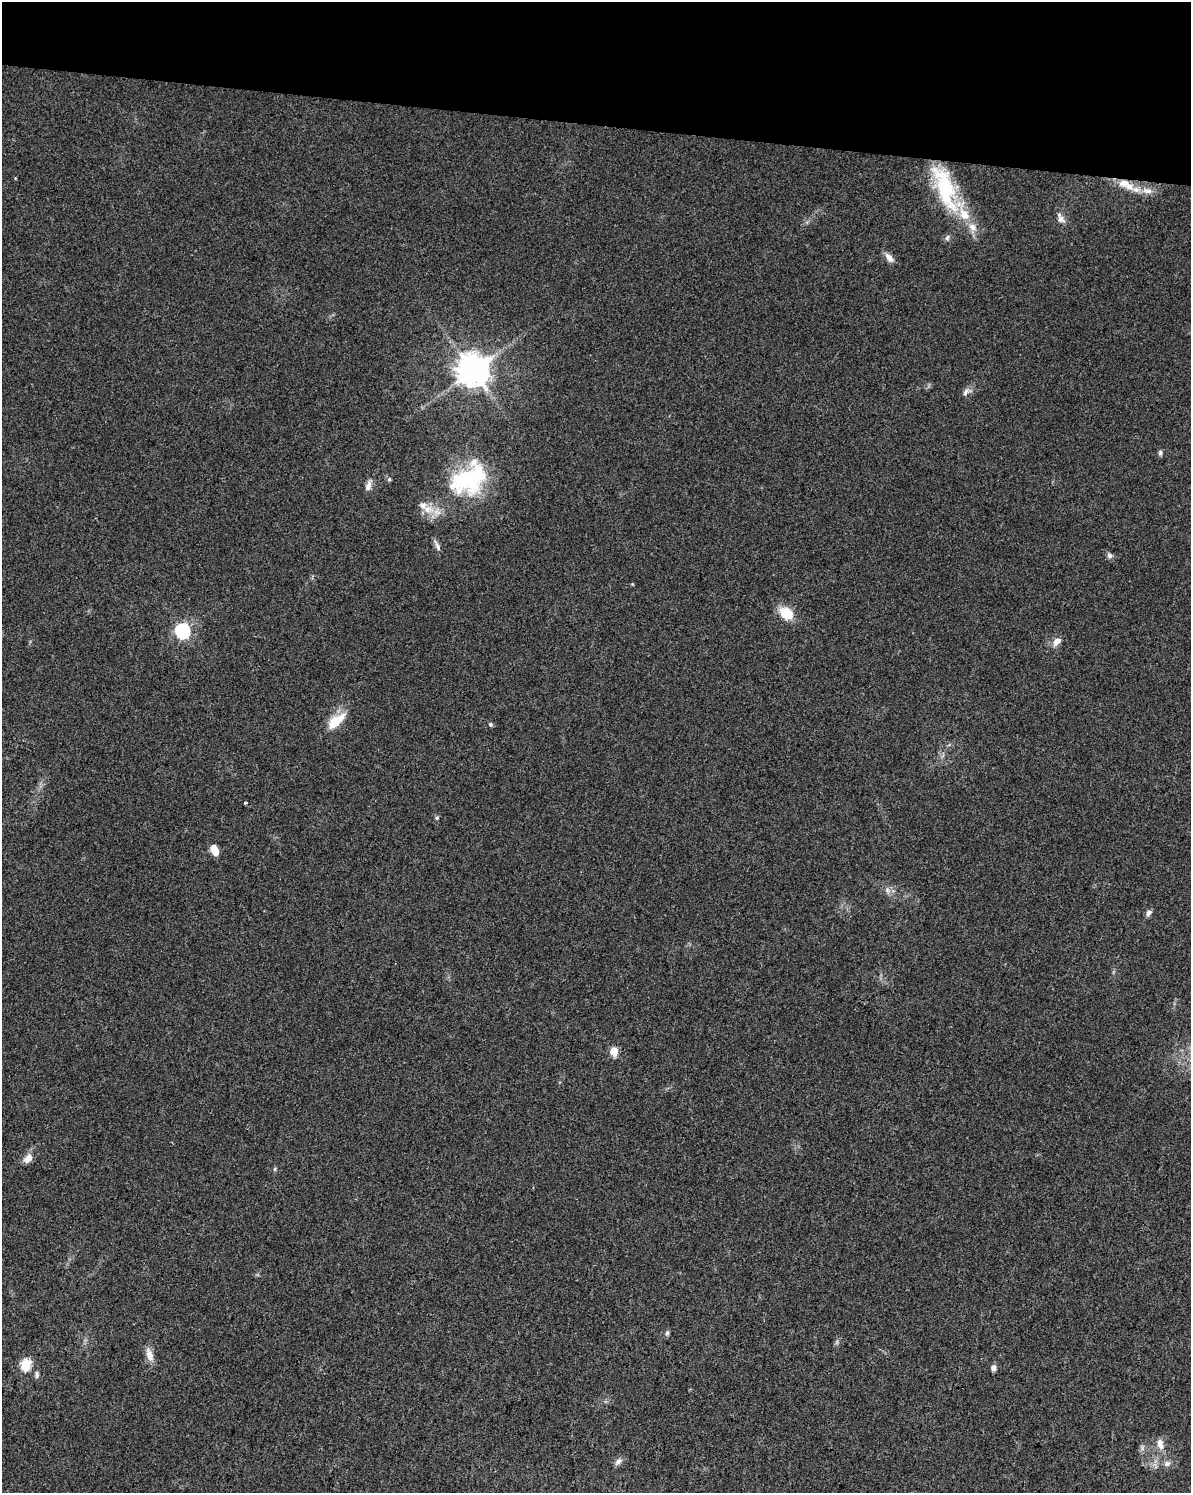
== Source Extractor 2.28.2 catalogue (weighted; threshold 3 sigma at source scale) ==
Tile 2 of 4 x 3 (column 2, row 1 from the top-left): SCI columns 1199-2387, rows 3266-4756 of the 4766 x 4982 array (HDU 1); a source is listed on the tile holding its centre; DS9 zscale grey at full resolution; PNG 1193 x 1495 px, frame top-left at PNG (2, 2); no overlay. Shown black and unused: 8% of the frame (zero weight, under 3 of 4 exposures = <1% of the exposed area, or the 3 px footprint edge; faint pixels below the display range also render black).
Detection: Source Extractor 2.28.2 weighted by HDU 2 'WHT'; one run over the whole footprint, this tile lists its part. Background 0.0281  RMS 0.0032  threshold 0.0146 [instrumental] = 3 sigma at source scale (4.5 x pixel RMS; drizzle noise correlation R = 1.50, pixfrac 1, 0.0396/0.0396 arcsec/px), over >= 5 px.
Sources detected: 44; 7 inside a brighter listed object's ellipse — not listed separately; the other 37 listed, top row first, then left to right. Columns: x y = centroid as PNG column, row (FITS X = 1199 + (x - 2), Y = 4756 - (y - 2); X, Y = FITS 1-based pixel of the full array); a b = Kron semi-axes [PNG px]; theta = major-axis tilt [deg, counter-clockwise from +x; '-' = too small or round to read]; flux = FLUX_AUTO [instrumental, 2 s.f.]
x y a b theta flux
15 178 4 3 - 0.24
1124 183 15 11 -11 3.9
945 188 65 22 -70 30
1147 191 16 8 -11 2.8
1061 220 12 9 -16 1.9
947 238 8 6 73 0.83
889 258 14 7 -50 2.1
472 371 9 9 - 630
966 392 13 6 59 1.4
1160 452 6 6 - 0.73
389 479 6 5 - 0.51
466 480 51 32 22 35
368 485 15 7 71 1.9
427 509 20 12 -13 5.1
437 546 17 5 -63 1.3
1109 556 8 7 - 0.97
786 613 13 9 -38 9.4
182 631 7 6 - 77
1057 641 13 8 45 2.3
336 721 28 12 40 7.1
490 724 6 5 - 0.51
245 803 3 3 - 1.2
437 818 5 5 - 0.58
215 852 5 5 - 4.2
887 890 10 5 -70 1.2
1149 913 9 7 52 1
614 1051 5 5 - 10
28 1158 13 8 48 2.7
275 1169 6 4 88 0.45
667 1333 6 5 - 0.69
149 1355 19 9 -73 3
25 1364 6 5 - 21
993 1368 5 5 - 1.9
37 1374 10 6 -85 0.96
1160 1444 14 7 -77 2.5
618 1461 12 6 46 1.3
1167 1464 9 7 23 1.3
Overlapping masked pixels (flux is a lower limit): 1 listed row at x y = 1124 183